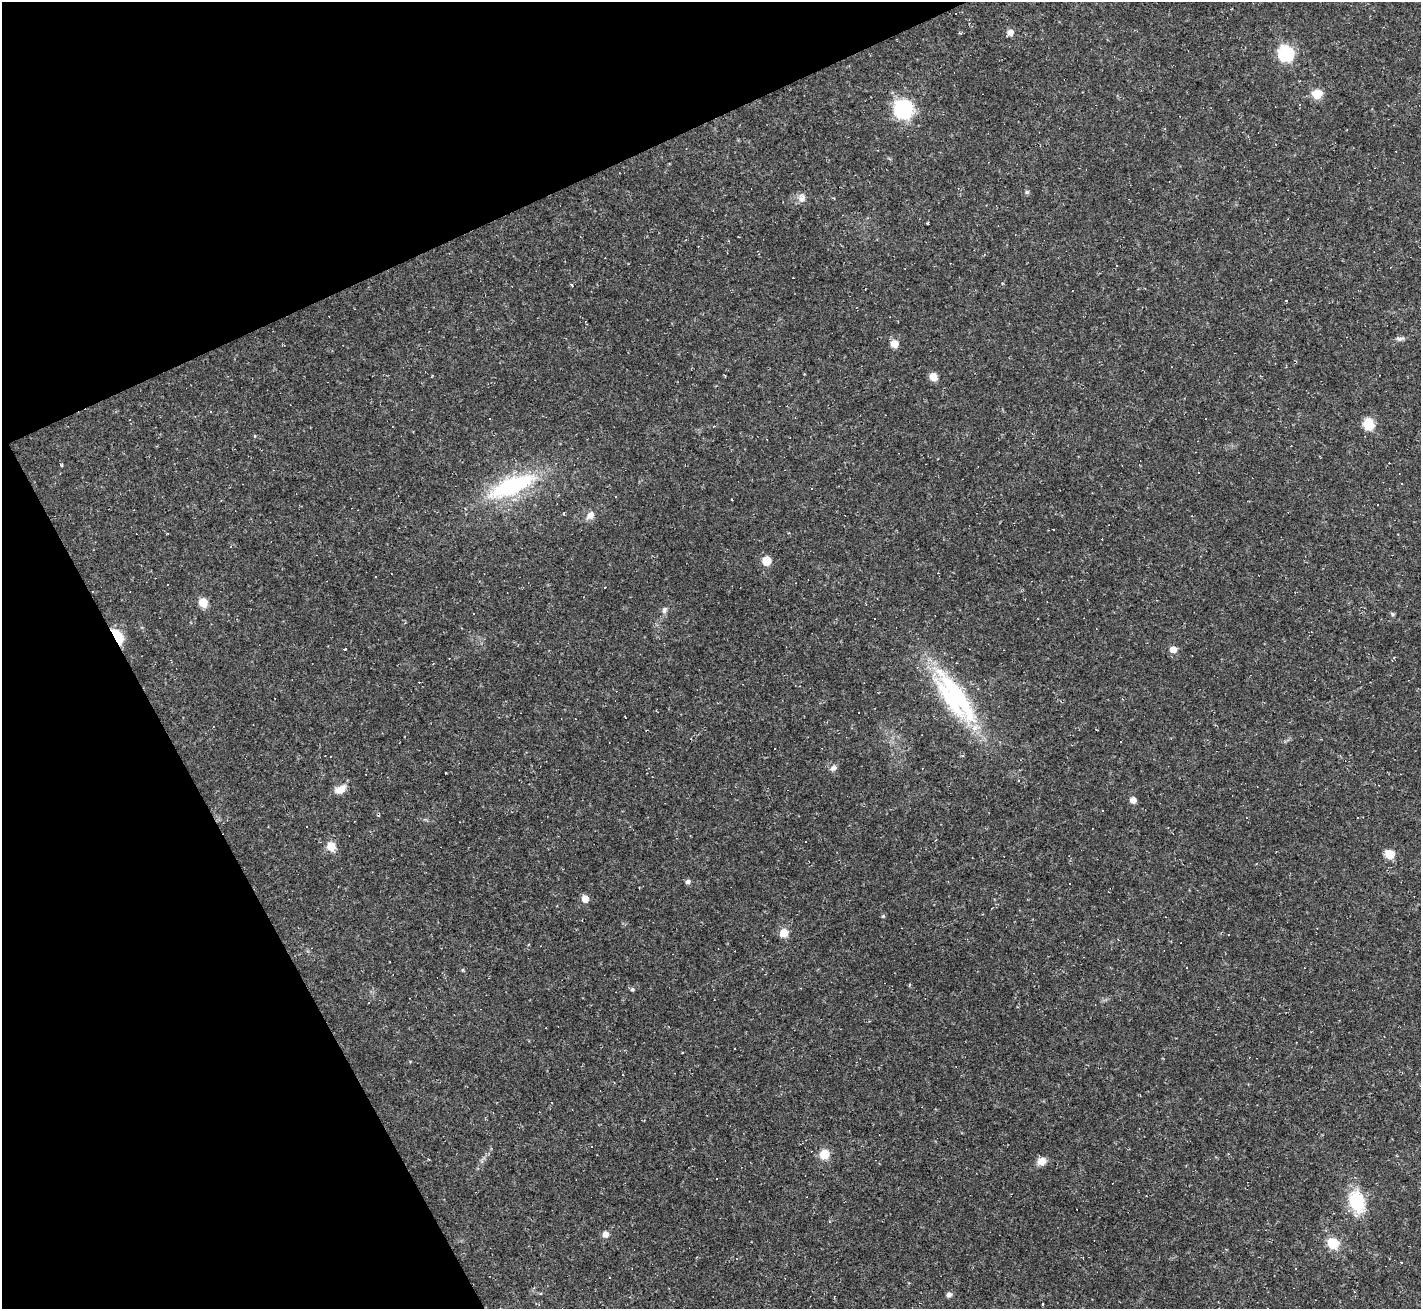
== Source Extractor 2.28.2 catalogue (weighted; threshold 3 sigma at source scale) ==
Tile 5 of 4 x 4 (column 1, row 2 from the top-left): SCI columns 1-1419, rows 2899-4205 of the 5675 x 5664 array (HDU 1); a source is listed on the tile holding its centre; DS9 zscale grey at full resolution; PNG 1423 x 1311 px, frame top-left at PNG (2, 2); no overlay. Shown black and unused: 23% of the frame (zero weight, under 2 of 3 exposures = <1% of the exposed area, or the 3 px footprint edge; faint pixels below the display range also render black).
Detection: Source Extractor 2.28.2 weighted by HDU 2 'WHT'; one run over the whole footprint, this tile lists its part. Background 0.0411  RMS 0.0068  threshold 0.0304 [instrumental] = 3 sigma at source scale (4.5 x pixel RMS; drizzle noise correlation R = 1.50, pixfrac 1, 0.05/0.05 arcsec/px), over >= 5 px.
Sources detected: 96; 45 cosmic-ray / hot-pixel residue — not listed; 1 inside a brighter listed object's ellipse — not listed separately; the other 50 listed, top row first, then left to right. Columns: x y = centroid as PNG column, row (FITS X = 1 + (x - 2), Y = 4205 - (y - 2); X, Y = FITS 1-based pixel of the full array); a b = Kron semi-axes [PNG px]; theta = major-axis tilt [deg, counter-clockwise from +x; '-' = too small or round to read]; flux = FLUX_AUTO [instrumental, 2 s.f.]
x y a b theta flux
1010 32 8 6 -78 4.3
1286 53 9 8 - 56
1317 94 9 8 - 11
1300 104 3 3 - 1.3
903 109 11 11 - 79
1027 192 5 5 - 1.1
802 198 12 9 76 3.8
927 223 4 3 - 0.66
1286 301 3 3 - 2.2
1400 338 13 5 3 2
894 344 8 7 - 6.5
933 377 8 7 - 7
211 411 3 2 - 0.91
1368 424 8 7 - 21
512 486 55 19 23 72
616 496 3 2 - 0.5
590 515 10 7 47 4.4
766 561 8 8 - 9.2
92 591 3 2 - 0.45
203 602 7 7 - 13
664 610 8 7 - 2.2
1392 614 6 5 - 0.98
117 636 10 5 -59 37
344 649 3 3 - 3.4
1173 649 6 5 - 6.5
449 658 3 2 - 0.39
956 696 78 28 -56 90
625 716 3 3 - 1.1
833 768 9 7 38 2.3
340 789 16 9 29 6.4
1133 800 6 6 - 3.8
307 826 3 3 - 2.9
331 846 8 7 - 9.8
1390 854 7 7 - 12
688 881 6 6 - 1.9
585 899 6 5 - 8.2
883 916 5 5 - 0.87
784 933 7 7 - 9.8
463 970 6 3 -72 0.67
632 989 5 5 - 1.4
735 1048 3 3 - 8.5
824 1154 8 7 - 14
1042 1161 11 9 27 4.9
1356 1201 22 14 -70 33
829 1221 4 3 - 0.54
605 1234 7 7 - 3.8
1333 1243 13 11 -30 12
737 1259 3 2 - 0.42
541 1293 5 4 - 0.76
949 1295 7 5 15 2.2
Overlapping masked pixels (flux is a lower limit): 2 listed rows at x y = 92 591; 117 636